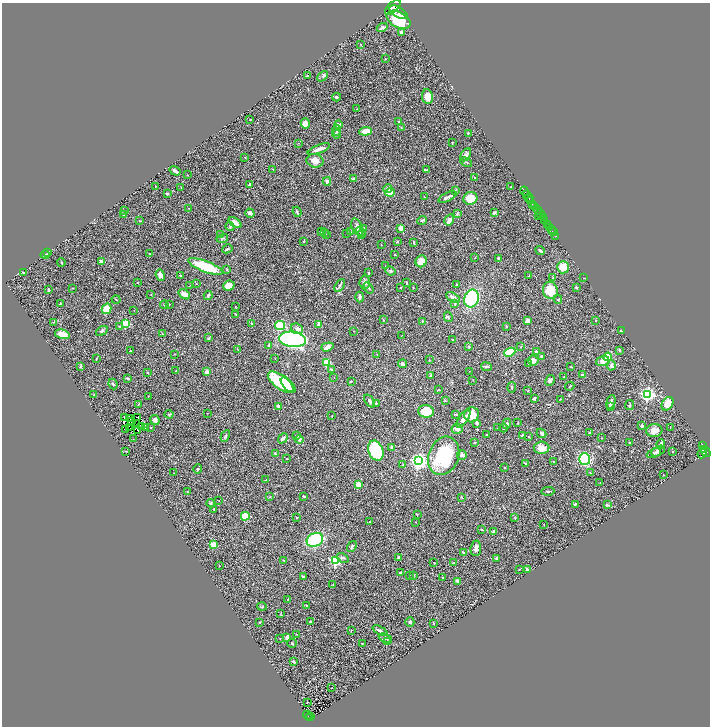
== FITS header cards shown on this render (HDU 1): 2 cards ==
NAXIS1  =                 1416
NAXIS2  =                 1448

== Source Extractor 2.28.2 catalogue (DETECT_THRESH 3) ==
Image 1416 x 1448 px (HDU 1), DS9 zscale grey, zoomed out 1/2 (1 PNG px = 2 x 2 image px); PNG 712 x 728 px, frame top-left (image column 1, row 1447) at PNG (2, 3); each listed source drawn as its Kron ellipse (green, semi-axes under 4 px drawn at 4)
Background 0.551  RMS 0.025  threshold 0.0747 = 3 sigma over >= 5 px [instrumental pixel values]
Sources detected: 392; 33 cannot appear on this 1/2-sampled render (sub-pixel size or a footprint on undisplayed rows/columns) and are neither listed nor drawn; the other 359 listed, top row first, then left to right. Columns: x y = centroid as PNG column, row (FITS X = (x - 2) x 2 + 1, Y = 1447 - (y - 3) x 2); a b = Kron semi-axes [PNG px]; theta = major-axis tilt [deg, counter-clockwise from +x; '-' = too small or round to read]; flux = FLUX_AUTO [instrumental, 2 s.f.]
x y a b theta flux
393 7 9 5 42 2900
399 12 10 5 -33 4200
399 20 13 7 -27 360
382 27 6 3 29 10
401 33 2 2 - 46
361 44 2 2 - 3.9
385 59 3 2 - 1.8
307 76 2 2 - 25
323 76 6 3 47 5.9
337 97 4 4 - 5
427 97 7 5 -83 44
357 109 4 2 - 2.8
250 120 2 1 - 1.5
399 122 4 3 - 3.6
305 123 5 4 - 26
338 124 4 4 - 12
401 127 3 2 - 3
337 130 5 3 - 10
365 131 6 3 6 58
468 133 4 2 - 4.3
337 134 4 3 - 9.1
452 142 3 2 - 2.4
299 143 2 1 - 1.4
319 149 12 3 21 24
466 155 7 4 59 20
245 158 3 2 - 1.9
315 161 8 7 - 35
466 162 6 2 -21 4.4
273 169 4 1 - 2
427 170 3 2 - 2.7
175 171 6 2 -34 20
187 175 2 1 - 1.3
353 178 4 2 - 8.5
475 178 3 2 - 3.1
327 181 4 3 - 6.8
249 184 3 2 - 4.3
155 186 2 2 - 2.1
510 187 2 2 - 1.8
181 188 2 1 - 1.3
388 188 4 4 - 15
456 191 4 3 - 4.5
525 191 5 2 - 320
390 192 5 3 - 34
167 193 2 2 - 9
527 195 2 2 - 230
424 197 2 1 - 2.5
447 197 10 2 26 18
470 198 7 6 - 97
529 198 4 2 - 440
531 200 2 1 - 82
532 204 2 2 - 140
535 207 3 2 - 150
188 208 2 1 - 1.5
538 210 5 1 - 280
124 211 4 3 - 3.3
297 212 5 2 - 8.4
250 213 5 3 - 15
494 213 3 2 - 17
123 214 3 2 - 2.5
457 214 4 3 - 6.2
540 214 5 2 - 300
539 216 2 1 - 83
543 218 3 1 - 230
422 220 5 3 - 6.2
449 220 6 3 57 17
140 221 2 1 - 2
545 221 3 3 - 820
235 223 7 3 -36 28
547 224 2 2 - 260
230 226 5 3 - 4.8
357 227 9 5 -66 23
549 227 2 2 - 420
363 228 3 3 - 4.5
401 228 4 3 - 22
551 229 2 1 - 240
350 231 4 2 - 2.9
322 232 3 3 - 5
325 232 2 2 - 1.7
361 232 5 3 - 7.6
553 232 4 1 - 300
346 233 2 1 - 1.4
326 234 2 2 - 3.3
361 234 3 3 - 3.2
220 235 2 2 - 2.3
556 236 2 1 - 73
222 238 6 2 16 4.7
304 241 3 2 - 2.9
397 242 2 2 - 7.6
414 242 3 2 - 3.8
381 245 3 2 - 1.6
227 249 5 3 - 5.8
540 250 5 3 - 9.1
48 253 3 2 - 3.1
150 254 2 2 - 13
45 255 4 4 - 5.1
395 255 3 2 - 2.6
475 258 2 2 - 1.8
499 259 3 3 - 9.7
101 261 3 3 - 20
421 261 6 5 - 51
61 262 4 2 - 3.1
205 266 18 5 -21 200
386 266 2 1 - 1.4
563 267 6 6 - 71
227 269 3 2 - 5.8
390 271 5 4 - 7.7
23 273 3 2 - 4.5
369 273 3 2 - 4.8
160 275 6 4 -69 20
181 275 3 2 - 4
529 276 3 1 - 1.6
553 278 4 3 - 4.8
584 278 2 1 - 2.3
138 282 2 2 - 1.9
365 282 7 5 86 15
406 283 3 2 - 5.7
196 284 2 2 - 2.5
340 285 7 3 60 8.9
457 285 3 2 - 4.7
189 286 2 1 - 1.3
229 286 6 5 - 40
400 287 3 2 - 2.6
576 287 2 2 - 8.7
72 288 2 1 - 1.9
368 288 6 3 -56 7.2
413 288 3 2 - 2.3
48 290 3 2 - 5.1
550 290 8 7 - 120
184 294 6 3 -35 36
151 295 3 2 - 2.8
208 295 5 3 - 6.6
360 297 5 3 - 14
453 297 7 3 -29 18
116 299 4 2 - 2.9
471 299 9 7 68 300
558 299 4 3 - 4.3
60 304 3 2 - 2.8
169 304 2 2 - 1.7
455 304 3 3 - 4.3
164 305 4 2 - 2.7
235 307 2 2 - 1.6
106 309 5 4 - 71
134 310 2 1 - 1.1
235 314 3 1 - 2.4
448 317 5 3 - 6.7
383 320 4 2 - 2.8
595 320 2 2 - 7.1
422 321 2 2 - 3.2
527 321 3 3 - 23
53 322 3 2 - 1.6
126 323 3 3 - 280
252 323 4 3 - 4.9
319 324 3 3 - 21
280 325 5 4 - 310
120 326 3 3 - 4
506 326 3 3 - 3.5
297 329 6 5 - 18
102 331 6 4 31 9.8
354 331 2 1 - 1.5
621 331 2 2 - 7.8
62 334 8 4 -14 48
162 334 3 2 - 2.5
401 336 3 2 - 1.6
209 338 4 3 - 8.2
293 339 13 7 -7 1900
453 340 4 2 - 2.8
269 345 3 2 - 4.6
469 346 3 3 - 4.9
327 347 6 4 18 24
521 347 2 2 - 2.6
238 350 3 2 - 2.2
619 350 4 3 - 7.2
130 351 2 2 - 2
536 351 3 2 - 10
510 352 6 4 24 190
174 354 2 2 - 1.5
377 354 3 2 - 2
541 356 3 2 - 6.7
608 357 4 4 - 160
275 358 2 1 - 1.9
96 359 3 2 - 2.5
429 360 3 2 - 1.9
533 360 5 5 - 27
603 361 7 5 18 28
327 362 4 3 - 96
528 363 3 2 - 2.9
402 364 4 3 - 13
611 365 5 3 - 15
81 366 4 2 - 3.7
486 367 5 2 - 10
571 367 3 2 - 2
331 369 4 3 - 4.9
176 370 2 1 - 1.2
469 371 2 1 - 1.4
206 372 4 3 - 26
148 373 3 2 - 2.9
582 375 3 2 - 6.6
430 376 4 3 - 4.8
564 377 2 2 - 3.6
127 378 3 2 - 7.9
334 378 2 1 - 1.2
473 380 2 1 - 1.4
550 380 6 4 61 13
351 381 3 3 - 4.6
282 382 16 7 -35 260
113 384 5 3 - 5.8
287 385 9 3 -51 44
570 386 5 2 - 3.6
512 387 5 3 - 7.4
438 390 3 2 - 3
528 391 3 2 - 2.5
647 394 4 3 - 1300
94 395 3 2 - 3.6
148 396 2 1 - 1.3
534 398 3 2 - 7.8
560 399 2 1 - 2.3
370 401 7 4 -53 11
445 401 4 2 - 3.3
611 402 7 3 75 18
376 403 3 3 - 3.1
138 404 2 2 - 4.7
668 404 7 5 55 67
629 405 5 3 - 4.4
278 406 3 2 - 7.6
611 407 4 3 - 14
426 411 8 6 -3 150
207 413 2 1 - 1.2
169 414 4 3 - 4.6
456 414 3 3 - 3
472 415 8 7 - 73
332 416 2 2 - 2
124 417 2 1 - 4.4
137 417 2 1 - 1.9
130 418 2 1 - 0.43
463 419 10 4 54 27
155 420 5 4 - 23
131 422 2 1 - 1.6
137 423 2 1 - 1.5
477 423 3 3 - 13
518 423 3 1 - 2.2
507 424 5 4 - 11
141 426 2 1 - 0.45
642 426 2 2 - 25
151 427 3 2 - 2.1
670 427 2 1 - 1.6
130 428 2 1 - 1.4
145 428 2 2 - 1.6
498 428 3 2 - 1.7
504 428 4 3 - 4.5
126 429 2 1 - 5.1
457 429 6 5 - 18
138 430 2 1 - 2.3
654 431 8 6 5 37
541 433 5 3 - 11
590 433 2 2 - 11
486 435 2 2 - 2.3
225 436 6 3 62 6.6
297 436 4 3 - 4.7
523 436 4 3 - 12
529 437 2 2 - 3.8
283 438 5 3 - 18
602 438 2 2 - 1.6
133 439 2 1 - 1.5
299 439 4 3 - 10
475 443 2 2 - 3.9
629 443 2 2 - 1.7
661 444 4 3 - 16
702 445 2 2 - 170
392 447 4 2 - 7.9
541 448 8 6 0 51
703 449 2 1 - 99
126 451 4 2 - 2.2
376 451 10 7 -68 260
658 451 7 4 27 8.8
673 451 2 2 - 2.5
706 452 5 3 - 460
654 453 7 3 23 6.7
702 453 5 3 - 440
275 454 3 2 - 3.7
462 455 5 4 - 15
444 456 20 15 68 310
287 459 2 1 - 1.5
585 459 6 5 - 290
418 461 4 4 - 2100
554 462 3 2 - 3.4
526 463 3 2 - 11
402 465 3 2 - 3.9
505 468 3 2 - 4.8
198 469 5 3 - 6.3
174 473 2 2 - 2.2
590 473 3 2 - 2.9
664 475 2 2 - 1.4
266 480 3 2 - 3
600 483 3 2 - 2.1
358 484 4 3 - 39
548 491 6 2 2 7.5
187 492 3 2 - 1.5
304 496 3 2 - 5.4
270 497 3 3 - 3.3
461 497 3 2 - 2.8
219 500 2 1 - 1.3
211 503 4 4 - 5
575 504 3 2 - 4.8
607 505 3 2 - 14
214 509 3 2 - 2.1
417 514 3 2 - 2.5
245 516 4 4 - 130
296 517 2 2 - 2.7
515 518 2 2 - 2.6
369 522 2 1 - 2.3
415 522 2 2 - 1.5
544 524 2 1 - 2
482 530 3 2 - 4.2
493 532 4 3 - 17
315 540 8 6 28 390
214 544 3 2 - 150
352 546 6 3 54 6.6
476 548 8 5 86 19
463 552 3 2 - 3.5
398 557 3 3 - 3.7
343 558 6 3 -33 8.3
497 559 4 2 - 11
284 561 2 2 - 2.4
336 561 3 3 - 630
434 563 2 2 - 2
453 563 3 2 - 2.4
219 566 2 1 - 2.5
519 569 2 2 - 2.2
527 570 4 2 - 8.4
401 573 3 2 - 7.4
409 575 2 2 - 2.2
413 575 3 2 - 3.2
303 577 4 2 - 6.9
443 578 3 3 - 3.3
457 581 4 3 - 14
333 584 3 2 - 2.4
288 599 2 2 - 1.7
306 606 2 2 - 7
262 607 5 3 - 5
281 613 3 2 - 2.6
260 622 3 2 - 3.5
310 622 3 2 - 6.8
410 622 4 4 - 6.6
434 623 3 2 - 3.1
351 630 3 2 - 2.9
380 631 8 2 -27 13
296 634 3 2 - 2.1
280 638 3 2 - 2
287 638 4 2 - 22
385 638 7 3 -23 6.7
387 642 3 2 - 22
292 643 5 3 - 5.2
362 644 3 3 - 3.3
293 662 3 2 - 6.6
332 688 2 1 - 1.7
307 702 2 1 - 1.4
307 715 4 1 - 58
310 716 3 2 - 28
310 718 4 1 - 43
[33 sub-pixel or undisplayed-footprint detections neither listed nor drawn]